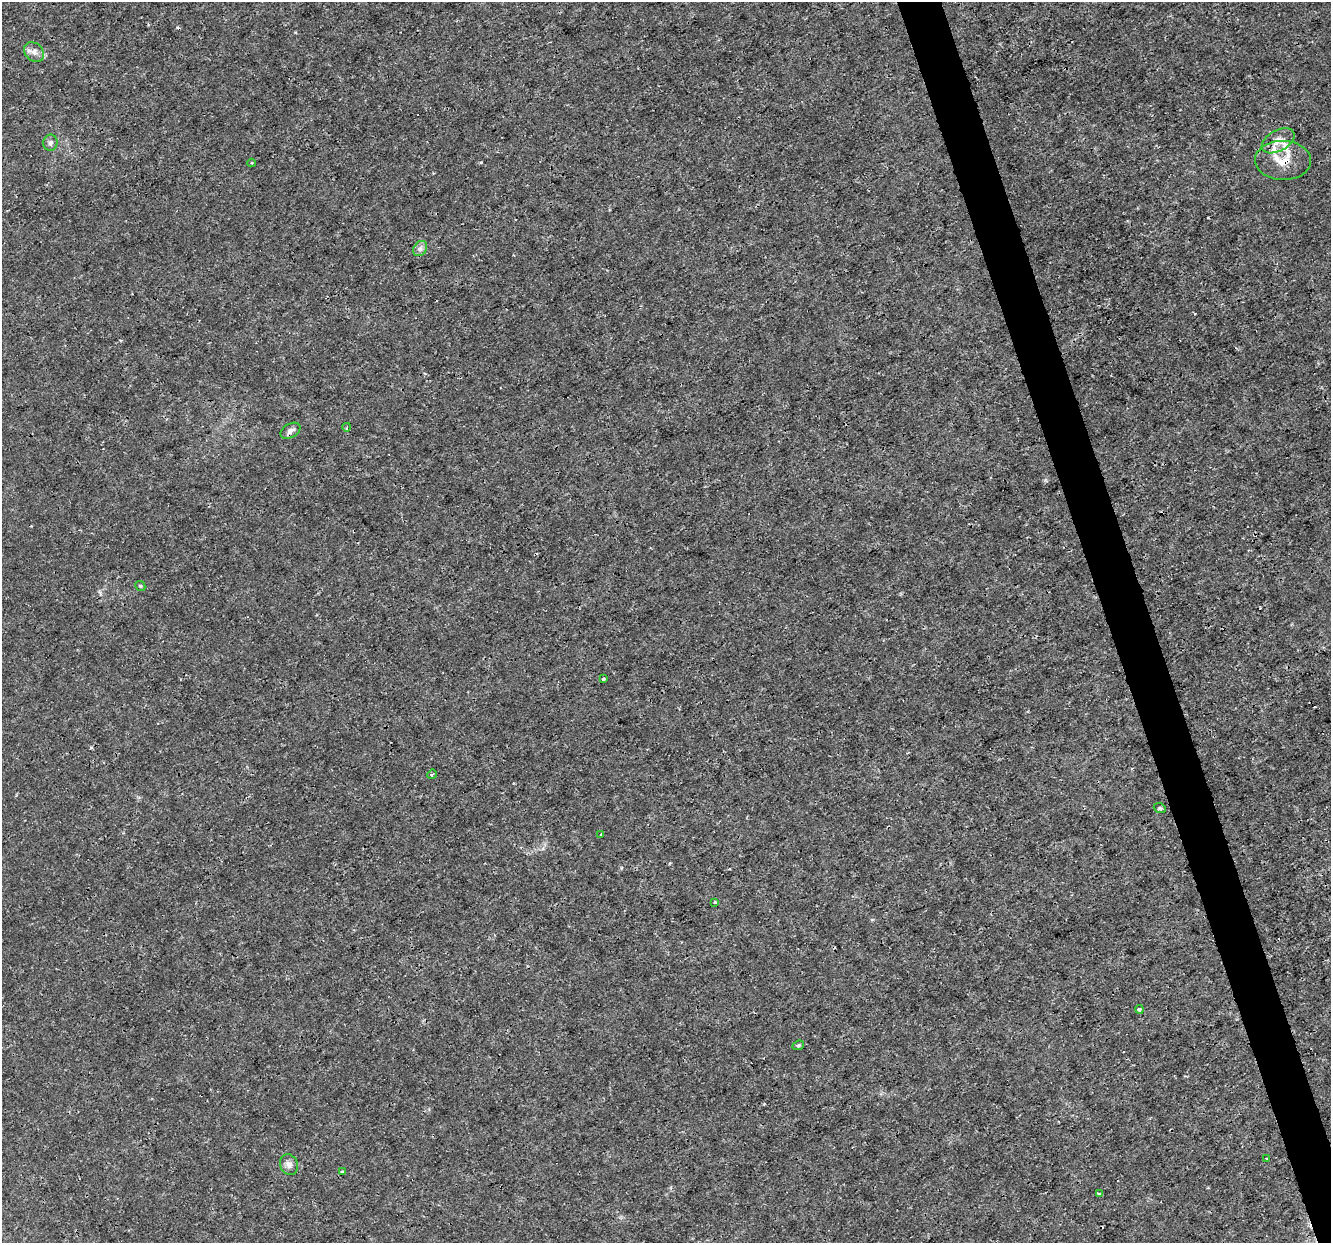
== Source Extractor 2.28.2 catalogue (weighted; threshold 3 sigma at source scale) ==
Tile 6 of 4 x 4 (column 2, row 2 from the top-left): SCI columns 1331-2659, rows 2543-3783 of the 5320 x 5137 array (HDU 1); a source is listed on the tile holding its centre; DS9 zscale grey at full resolution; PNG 1333 x 1245 px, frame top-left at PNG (2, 2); each listed source drawn as its Kron ellipse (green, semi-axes under 4 px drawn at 4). Shown black and unused: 3% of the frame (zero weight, under 3 of 4 exposures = <1% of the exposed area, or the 3 px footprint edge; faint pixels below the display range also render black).
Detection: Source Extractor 2.28.2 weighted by HDU 2 'WHT'; one run over the whole footprint, this tile lists its part. Background 0.00347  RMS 8.4e-04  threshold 0.00379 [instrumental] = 3 sigma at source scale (4.5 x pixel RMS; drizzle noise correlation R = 1.50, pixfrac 1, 0.0396/0.0396 arcsec/px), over >= 5 px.
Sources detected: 24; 2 cosmic-ray / hot-pixel residue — neither listed nor drawn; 2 inside a brighter listed object's ellipse — not listed separately; the other 20 listed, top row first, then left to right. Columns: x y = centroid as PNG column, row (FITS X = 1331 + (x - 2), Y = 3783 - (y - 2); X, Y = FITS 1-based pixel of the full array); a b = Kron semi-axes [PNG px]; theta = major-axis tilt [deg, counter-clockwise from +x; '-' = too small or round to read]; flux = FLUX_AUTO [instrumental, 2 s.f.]
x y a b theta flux
34 52 11 8 -44 0.5
1278 141 18 10 29 0.87
50 143 8 7 - 0.29
1283 160 28 19 -1 2
252 163 4 3 - 0.076
420 249 8 6 55 0.3
347 427 4 2 - 0.062
290 431 11 7 30 0.36
140 586 5 4 - 0.11
603 679 3 3 - 0.15
432 774 5 4 - 0.13
1160 808 6 4 -21 0.13
601 834 3 3 - 0.11
715 902 3 3 - 0.15
1139 1009 4 4 - 0.17
798 1045 6 4 21 0.13
1266 1159 3 2 - 0.076
289 1165 10 8 -68 0.43
342 1172 3 3 - 0.14
1099 1194 4 3 - 0.2
Overlapping masked pixels (flux is a lower limit): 2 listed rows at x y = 1278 141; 1283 160